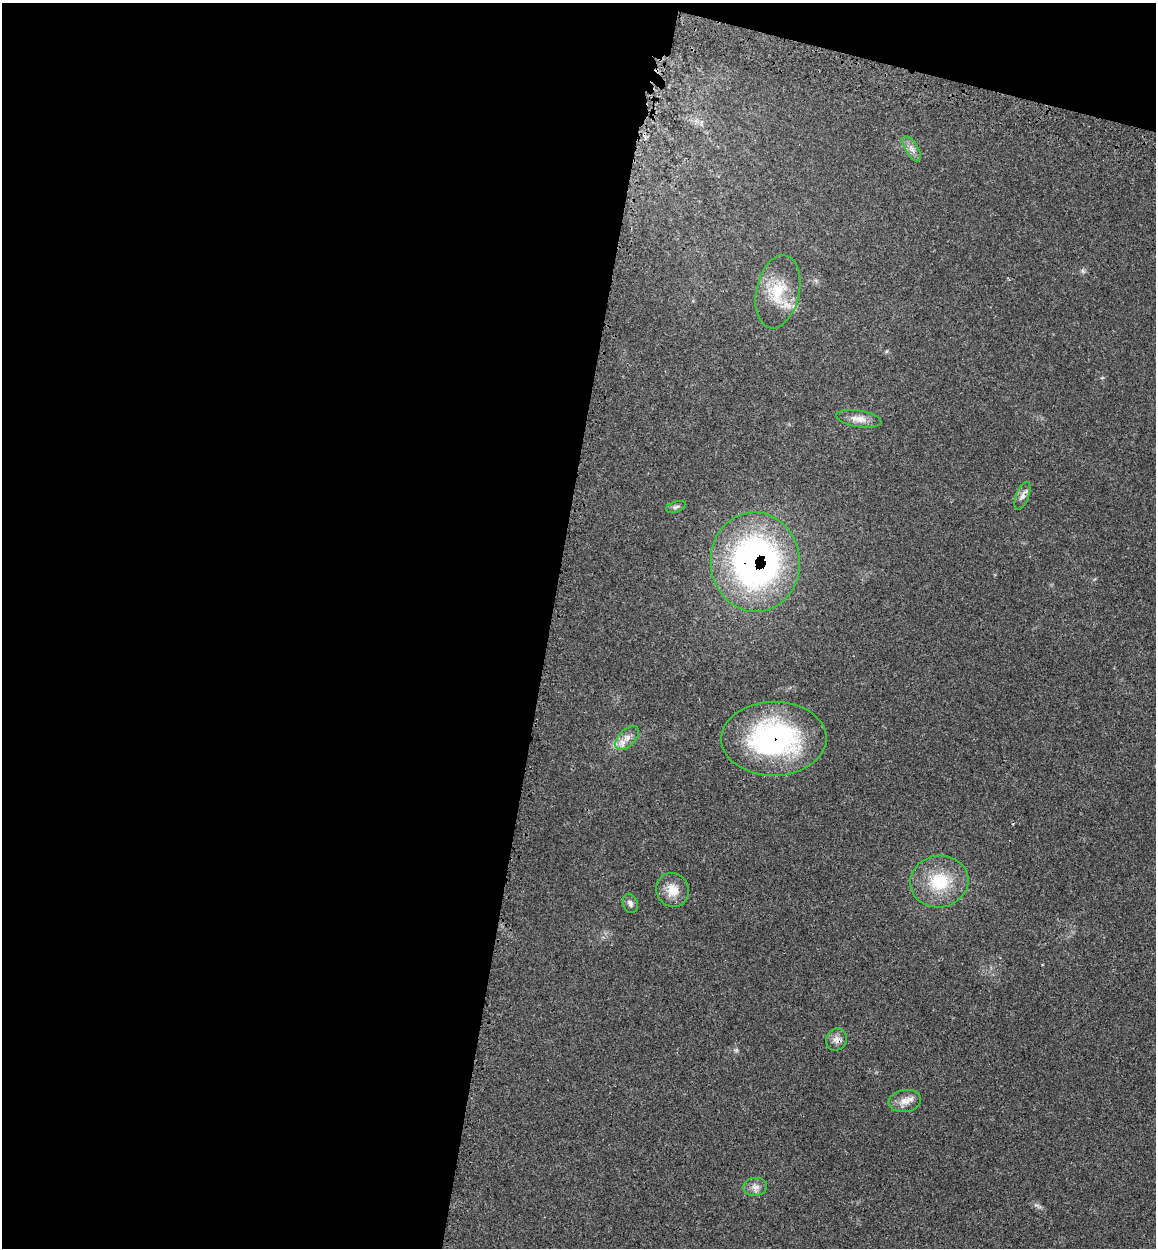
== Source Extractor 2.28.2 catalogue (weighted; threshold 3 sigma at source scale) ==
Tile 1 of 4 x 4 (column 1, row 1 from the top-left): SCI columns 325-1478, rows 3829-5074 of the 5150 x 5164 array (HDU 1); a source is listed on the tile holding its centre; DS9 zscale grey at full resolution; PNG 1158 x 1250 px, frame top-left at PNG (2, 3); each listed source drawn as its Kron ellipse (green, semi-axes under 4 px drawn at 4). Shown black and unused: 50% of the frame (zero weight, under 3 of 4 exposures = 8% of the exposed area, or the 3 px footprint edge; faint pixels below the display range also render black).
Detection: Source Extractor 2.28.2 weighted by HDU 2 'WHT'; one run over the whole footprint, this tile lists its part. Background 0.0213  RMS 0.0033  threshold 0.0149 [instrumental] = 3 sigma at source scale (4.5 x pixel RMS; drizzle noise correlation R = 1.50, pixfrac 1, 0.05/0.05 arcsec/px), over >= 5 px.
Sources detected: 15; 1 inside a brighter listed object's ellipse — not listed separately; the other 14 listed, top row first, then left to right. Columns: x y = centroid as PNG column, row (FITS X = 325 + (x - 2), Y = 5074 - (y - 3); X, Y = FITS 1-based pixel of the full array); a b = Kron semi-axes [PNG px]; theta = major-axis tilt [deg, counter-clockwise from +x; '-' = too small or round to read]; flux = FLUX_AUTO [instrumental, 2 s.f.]
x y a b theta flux
912 149 14 6 -58 1.8
778 292 37 21 78 12
859 419 23 8 -9 3
1022 496 14 6 69 1.5
676 507 10 5 19 0.79
755 562 50 44 -85 120
627 738 14 8 46 2.5
774 739 52 37 1 61
939 881 29 26 10 15
673 890 17 16 - 4.9
630 903 10 7 -71 1.2
836 1040 11 10 - 2
905 1101 16 11 8 3.1
755 1187 12 9 7 2
Overlapping masked pixels (flux is a lower limit): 2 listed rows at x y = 755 562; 774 739